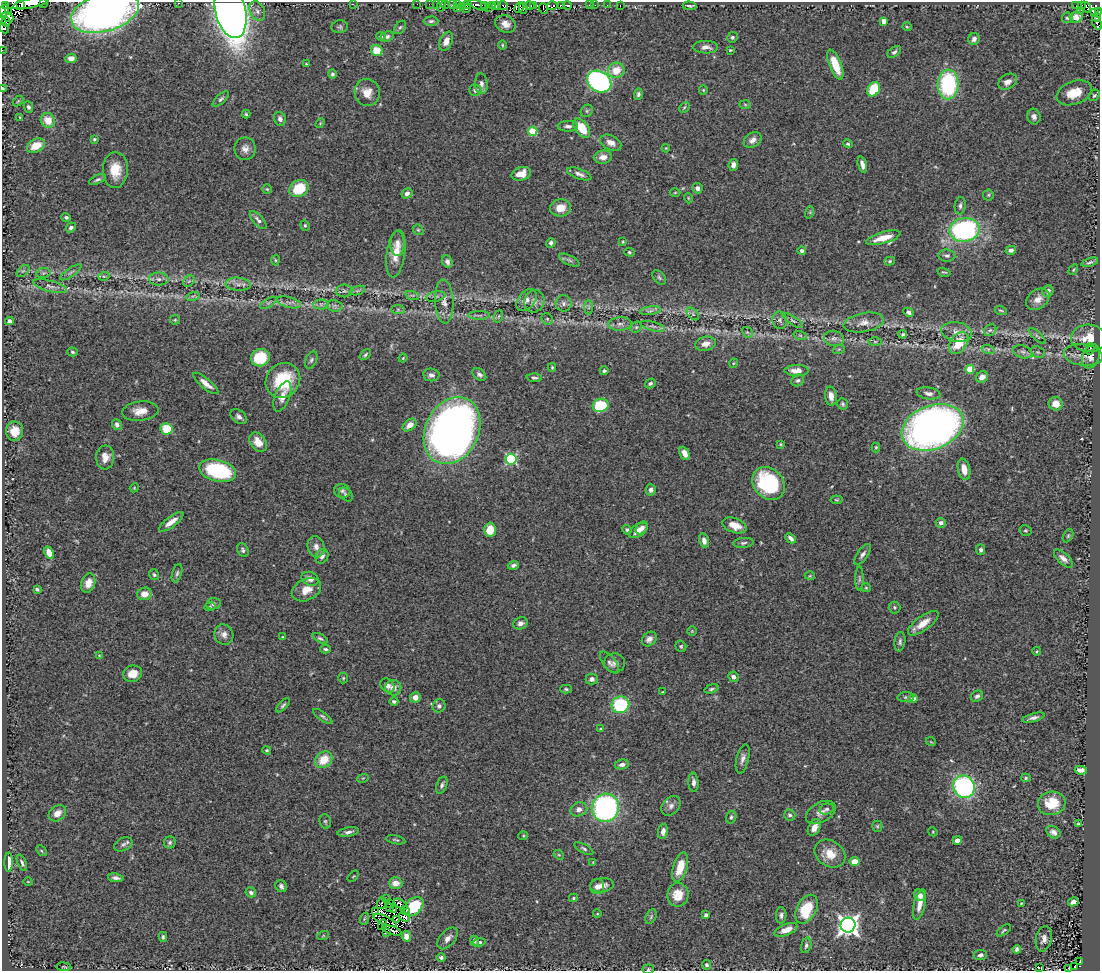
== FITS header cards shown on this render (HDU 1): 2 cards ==
NAXIS1  =                 1098
NAXIS2  =                  969

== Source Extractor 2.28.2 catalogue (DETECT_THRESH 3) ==
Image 1098 x 969 px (HDU 1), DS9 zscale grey, 1 PNG px = 1 image px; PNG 1102 x 973 px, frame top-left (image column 1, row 969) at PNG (2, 2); each listed source drawn as its Kron ellipse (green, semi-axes under 4 px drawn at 4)
Background 0.634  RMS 0.04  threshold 0.12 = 3 sigma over >= 5 px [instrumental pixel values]
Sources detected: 429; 10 with non-positive FLUX_AUTO (blend fragments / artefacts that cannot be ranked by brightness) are neither listed nor drawn; the other 419 listed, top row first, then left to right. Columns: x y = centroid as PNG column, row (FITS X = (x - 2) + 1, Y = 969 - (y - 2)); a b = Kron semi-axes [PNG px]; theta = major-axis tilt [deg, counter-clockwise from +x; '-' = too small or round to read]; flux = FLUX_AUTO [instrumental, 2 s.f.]
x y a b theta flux
31 3 19 5 12 1000
44 3 3 2 - 3.2
178 3 2 2 - 21
21 4 2 2 - 7000
353 4 2 2 - 21
417 4 2 2 - 3.5
429 4 2 2 - 10
436 4 2 2 - 2.7
446 4 2 2 - 3.4
467 4 4 3 - 130
5 5 3 2 - 21
442 5 6 2 70 8.2
452 5 4 3 - 14
458 5 3 3 - 18
478 5 10 4 -19 270
485 5 3 2 - 28
492 5 4 3 - 27
503 5 5 3 - 83
561 5 3 2 - 44
567 5 4 3 - 35
589 5 3 2 - 13
595 5 2 2 - 8.7
607 5 2 2 - 6.1
620 5 3 2 - 27
1076 5 2 2 - 7
496 6 3 3 - 140
530 6 4 3 - 67
534 6 3 2 - 72
553 6 5 3 - 110
689 6 7 2 -4 4.8
1081 6 3 3 - 14
463 7 2 2 - 54
489 7 3 2 - 26
519 7 5 3 - 6.6
1086 7 6 3 -50 58
523 8 6 3 87 110
458 9 3 2 - 38
466 9 3 2 - 86
544 9 5 4 - 110
1081 10 2 2 - 6.4
4 11 7 4 64 100
231 11 27 15 -77 2300
257 11 10 7 -63 11
1098 11 3 2 - 14
8 12 3 2 - 70
105 12 35 19 16 1600
1094 13 3 2 - 30
7 17 6 4 -25 6
1076 17 6 5 - 14
1096 17 4 4 - 75
1067 18 5 5 - 5.8
431 21 7 4 2 5.9
884 21 4 4 - 23
6 22 4 3 - 190
1097 23 7 4 -67 54
505 24 10 8 -24 19
340 27 8 6 6 5.9
400 27 7 5 51 4.9
907 27 5 4 - 3.1
4 28 6 4 -50 46
381 36 4 4 - 4.6
387 36 6 5 - 6.8
732 37 5 5 - 5.8
974 39 6 5 - 11
446 41 10 6 67 21
502 45 5 3 - 2.6
706 47 12 6 -1 15
2 50 2 2 - 9.1
730 50 3 3 - 2.7
377 51 6 5 - 58
894 52 8 5 38 6.2
71 58 6 4 8 20
306 64 3 3 - 2.7
835 65 16 6 -69 61
616 70 8 7 - 44
332 74 5 4 - 5.3
599 82 13 10 -32 590
1008 82 10 7 30 16
481 84 10 6 -86 10
948 84 15 10 88 280
3 88 4 3 - 3.1
874 89 7 6 - 85
475 90 6 5 - 7.8
703 90 5 4 - 2.7
367 92 13 12 - 31
1074 93 18 11 20 50
638 94 6 4 87 6.4
1094 95 6 5 - 4.3
221 99 10 4 42 6.1
18 101 6 3 45 3
745 104 6 4 -2 3.4
28 107 6 4 -65 6.7
684 107 6 3 46 3.3
587 111 7 5 47 5.4
246 114 4 4 - 3.9
1034 116 8 6 -81 11
20 117 4 2 - 1.8
280 119 7 6 - 9.5
48 120 7 7 - 39
320 123 5 4 - 2.9
568 126 10 5 -1 9.5
582 128 11 6 -52 71
533 131 5 4 - 95
94 139 4 3 - 3.3
753 140 9 7 35 15
611 143 11 7 -25 18
848 144 5 4 - 4.1
36 146 9 6 24 43
666 148 4 3 - 2.5
245 149 11 10 - 17
603 157 9 6 6 19
733 165 6 4 84 12
862 165 8 4 -75 13
115 170 18 12 88 49
521 174 10 6 16 31
579 174 13 5 -20 12
97 180 9 4 25 6.4
299 188 10 8 31 83
697 188 5 5 - 10
267 189 5 4 - 3.3
675 192 5 3 - 2.7
407 193 6 5 - 10
988 195 5 5 - 4.2
688 198 5 3 - 2.3
960 206 9 5 84 7.8
560 208 10 8 10 32
810 212 6 4 73 3.4
66 217 5 4 - 6
258 220 11 5 -48 10
305 225 5 4 - 3.7
71 228 5 4 - 6.6
418 230 6 4 -43 3.5
965 230 15 12 10 430
883 238 18 5 16 46
623 242 3 3 - 2.4
397 243 12 7 89 16
551 243 5 4 - 6.4
1011 250 5 4 - 8.1
802 251 4 4 - 8.3
629 252 5 4 - 3.8
396 254 24 9 82 44
947 256 8 6 -4 7.7
275 260 5 3 - 3
569 260 11 4 -26 8
447 261 6 5 - 9.7
890 261 5 4 - 4.4
1090 262 9 3 18 5.2
1073 270 6 3 59 2.9
23 271 7 4 43 6.1
71 272 12 3 34 6.6
944 272 6 3 -15 3
43 273 7 5 11 5
104 276 5 3 - 3.1
659 278 8 5 -50 6
159 279 10 6 -1 10
189 281 6 5 - 5
238 284 12 6 -5 14
50 286 17 5 -15 14
344 291 8 6 2 8.7
357 291 8 3 19 5.3
1048 291 6 5 - 8.2
412 295 7 4 -18 5.4
193 296 7 4 17 5.2
436 297 10 5 11 7.7
1038 299 13 9 37 21
527 300 12 8 52 16
444 301 22 9 -87 27
534 301 11 10 - 17
289 302 12 5 -14 13
268 303 9 4 31 7.1
564 303 8 8 - 11
321 304 7 5 -1 7.7
335 306 8 5 -10 8.3
589 307 7 4 -90 5.3
398 309 7 4 -1 5.4
1001 310 6 3 -17 3.4
650 311 10 4 9 7
909 312 5 4 - 7.6
693 314 7 4 -46 6
479 315 11 4 0 7
499 316 6 4 70 4.6
547 319 6 5 - 4.5
175 320 5 5 - 3.4
780 320 9 7 -80 8.8
9 321 4 4 - 8.6
793 321 12 4 -33 6.8
864 323 20 9 10 25
620 324 11 6 3 12
653 326 13 4 -15 8.5
636 327 6 5 - 4.1
990 330 7 5 42 6.4
747 332 6 4 -42 4.3
957 332 15 9 -10 21
903 334 4 3 - 3.1
800 335 7 4 -19 4.6
1037 336 11 4 -43 4.9
1089 338 18 13 -3 43
834 339 10 7 -8 10
875 342 7 4 -1 4
959 343 12 8 54 63
706 344 10 7 13 17
839 349 6 3 18 3
988 349 7 4 -17 5.6
1090 349 6 2 75 1.4
73 352 5 4 - 4.1
1023 352 10 6 -18 8.5
1038 352 7 5 -19 6
365 355 6 3 43 3.9
1083 355 19 10 -6 24
1091 356 12 8 71 18
260 358 9 8 - 120
403 358 4 3 - 2.3
311 360 9 5 67 6.5
734 363 5 3 - 2.2
552 367 4 3 - 3
970 369 4 4 - 63
604 371 4 4 - 4.7
797 371 12 5 -1 21
431 375 8 6 -8 9.8
479 375 8 5 -39 7.3
982 377 6 5 - 19
534 378 7 4 -2 5.1
283 380 18 16 46 140
798 380 6 5 - 6.1
206 383 16 5 -39 20
650 383 5 4 - 4.8
929 393 12 6 -9 13
282 396 16 7 68 24
831 396 9 6 -82 18
843 404 5 5 - 4.8
1056 404 7 7 - 30
601 405 8 6 16 120
140 411 18 9 6 30
239 417 9 6 -36 9.4
117 425 5 5 - 9.2
410 425 8 5 39 17
933 427 32 22 21 1600
167 429 6 6 - 67
15 431 10 8 -90 32
452 431 35 26 63 2400
258 442 11 7 -56 32
780 444 4 3 - 2.7
876 447 5 4 - 3.4
684 453 7 4 -61 16
105 457 12 9 89 26
511 459 5 5 - 300
964 469 11 6 -78 32
218 471 19 10 -13 220
769 483 18 14 -46 220
134 488 4 3 - 2.4
651 490 6 5 - 10
342 491 8 7 - 7.8
346 495 8 5 -43 5.7
836 500 6 3 -6 2.9
171 522 15 5 37 23
941 523 5 5 - 9
734 525 12 7 -20 36
642 528 7 5 49 14
490 530 7 6 - 43
627 530 5 4 - 7
1025 530 6 5 - 4.1
638 531 10 6 33 22
1068 536 7 4 63 4.1
791 538 6 4 -44 10
704 541 7 5 -77 14
743 543 10 5 5 7.1
316 547 11 8 -76 16
243 550 7 5 -61 6.5
981 550 5 4 - 7.1
49 553 6 4 -67 30
863 554 12 5 55 9.4
322 556 7 6 - 9.9
1063 558 12 5 -42 15
513 565 6 4 17 7.7
177 573 9 4 73 6
154 575 5 4 - 5.1
810 576 5 3 - 2.5
310 579 9 6 -22 15
859 579 12 4 -90 7
88 583 10 7 73 27
866 588 5 4 - 3.1
37 589 4 3 - 4.4
306 590 15 10 26 34
145 594 7 6 - 24
213 604 7 5 9 8.1
210 607 5 4 - 4.3
895 607 6 6 - 4.7
520 623 7 6 - 9.8
923 623 18 7 36 35
692 631 5 5 - 3
224 634 10 9 - 15
283 637 3 3 - 2.7
320 638 8 4 -28 5.2
649 639 8 6 43 12
900 642 10 5 83 6.8
681 646 6 5 - 3.9
325 649 5 3 - 4.7
1037 651 4 3 - 2.3
99 655 4 3 - 1.8
609 662 13 6 -51 8.3
615 663 10 9 - 13
133 674 9 8 - 37
733 677 5 5 - 9.5
343 678 5 5 - 3.6
592 679 6 5 - 11
387 685 8 6 -43 14
393 688 8 8 - 19
566 689 6 4 -2 3.5
711 689 7 4 17 4.5
662 692 3 3 - 2.3
977 696 6 5 - 6.9
415 697 5 5 - 18
906 697 8 5 2 5.5
913 699 4 4 - 17
394 701 4 3 - 6.3
283 705 9 4 45 5.5
620 705 9 8 - 180
439 706 7 6 - 7.5
323 716 11 4 -36 5.7
1033 718 11 3 16 9.2
600 729 4 3 - 2.4
931 742 5 3 - 2.4
267 750 4 3 - 3.1
743 759 15 6 76 13
324 760 9 7 41 56
622 764 7 5 9 10
1081 770 6 4 -10 15
363 778 6 3 17 2.9
1026 778 5 4 - 3.8
693 782 9 5 -87 11
442 785 9 5 69 7
964 787 11 10 - 420
1052 803 14 11 12 68
671 806 11 8 47 13
606 808 14 13 - 540
579 809 8 7 - 14
826 809 7 5 15 6.4
821 812 16 9 29 18
57 813 9 7 35 20
790 815 6 5 - 6.1
731 817 6 5 - 5.4
325 821 7 5 -74 4.9
1078 823 3 2 - 3.2
877 826 5 5 - 3.7
814 828 9 6 63 21
663 831 8 5 81 13
348 832 11 4 9 8.3
933 832 5 3 - 2.6
1053 832 7 5 -33 11
523 836 5 3 - 2.6
396 840 10 3 -12 4.1
957 840 4 4 - 18
170 842 6 6 - 5.8
123 844 10 6 25 7.7
584 849 10 4 -29 6.1
41 851 6 4 -46 3.6
830 854 16 12 -34 45
559 855 5 4 - 3
9 862 9 4 89 33
593 862 3 3 - 2
855 862 5 4 - 39
22 863 9 3 -67 6.1
680 867 15 7 73 51
353 876 7 2 45 2.2
116 878 8 4 -7 9.2
28 882 4 3 - 1.9
396 883 6 6 - 27
602 885 12 7 7 19
281 886 6 5 - 8
597 887 7 7 - 13
251 892 5 5 - 7.9
678 895 12 10 83 42
920 895 6 5 - 16
573 898 4 3 - 3.6
387 899 3 2 - 2.2
1073 902 5 4 - 9.8
382 903 6 2 73 6.3
1021 903 2 2 - 1.9
389 904 2 2 - 2.9
401 904 7 3 -34 2.9
919 905 15 5 76 22
390 907 3 2 - 2.2
414 907 11 8 43 97
806 909 15 9 61 94
394 910 3 3 - 4.9
376 911 3 3 - 2.3
405 911 5 2 - 3.1
597 914 4 3 - 2.3
706 915 4 3 - 6.4
781 915 8 5 86 7.5
405 917 6 2 -35 5
651 917 8 5 64 4.8
364 919 6 4 71 3.3
385 920 12 2 -23 0.11
396 920 3 2 - 6.2
382 925 6 2 65 0.61
848 925 7 7 - 1600
392 930 10 3 -19 4.7
786 930 12 5 22 28
1004 930 8 4 37 4.1
386 932 4 2 - 1.5
323 936 6 4 19 3
406 936 5 4 - 17
163 937 5 3 - 4.3
448 938 13 7 48 16
1044 939 13 8 76 16
475 941 5 4 - 4.7
480 942 6 4 5 5.6
806 945 8 5 75 6.5
1017 949 4 4 - 6.1
980 955 7 5 9 8.1
441 958 4 4 - 6.1
1080 962 3 2 - 7
707 965 5 4 - 5.3
64 967 7 3 -5 2.3
1075 967 3 2 - 9.9
1039 968 4 2 - 2.2
648 969 5 5 - 3.9
1069 969 3 2 - 2.9
At the frame edge (FLAGS 8, measured only in part): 12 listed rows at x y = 31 3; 44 3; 178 3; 4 11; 231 11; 1098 11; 105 12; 4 28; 2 50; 3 88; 648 969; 1069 969
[10 non-positive-flux detections neither listed nor drawn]